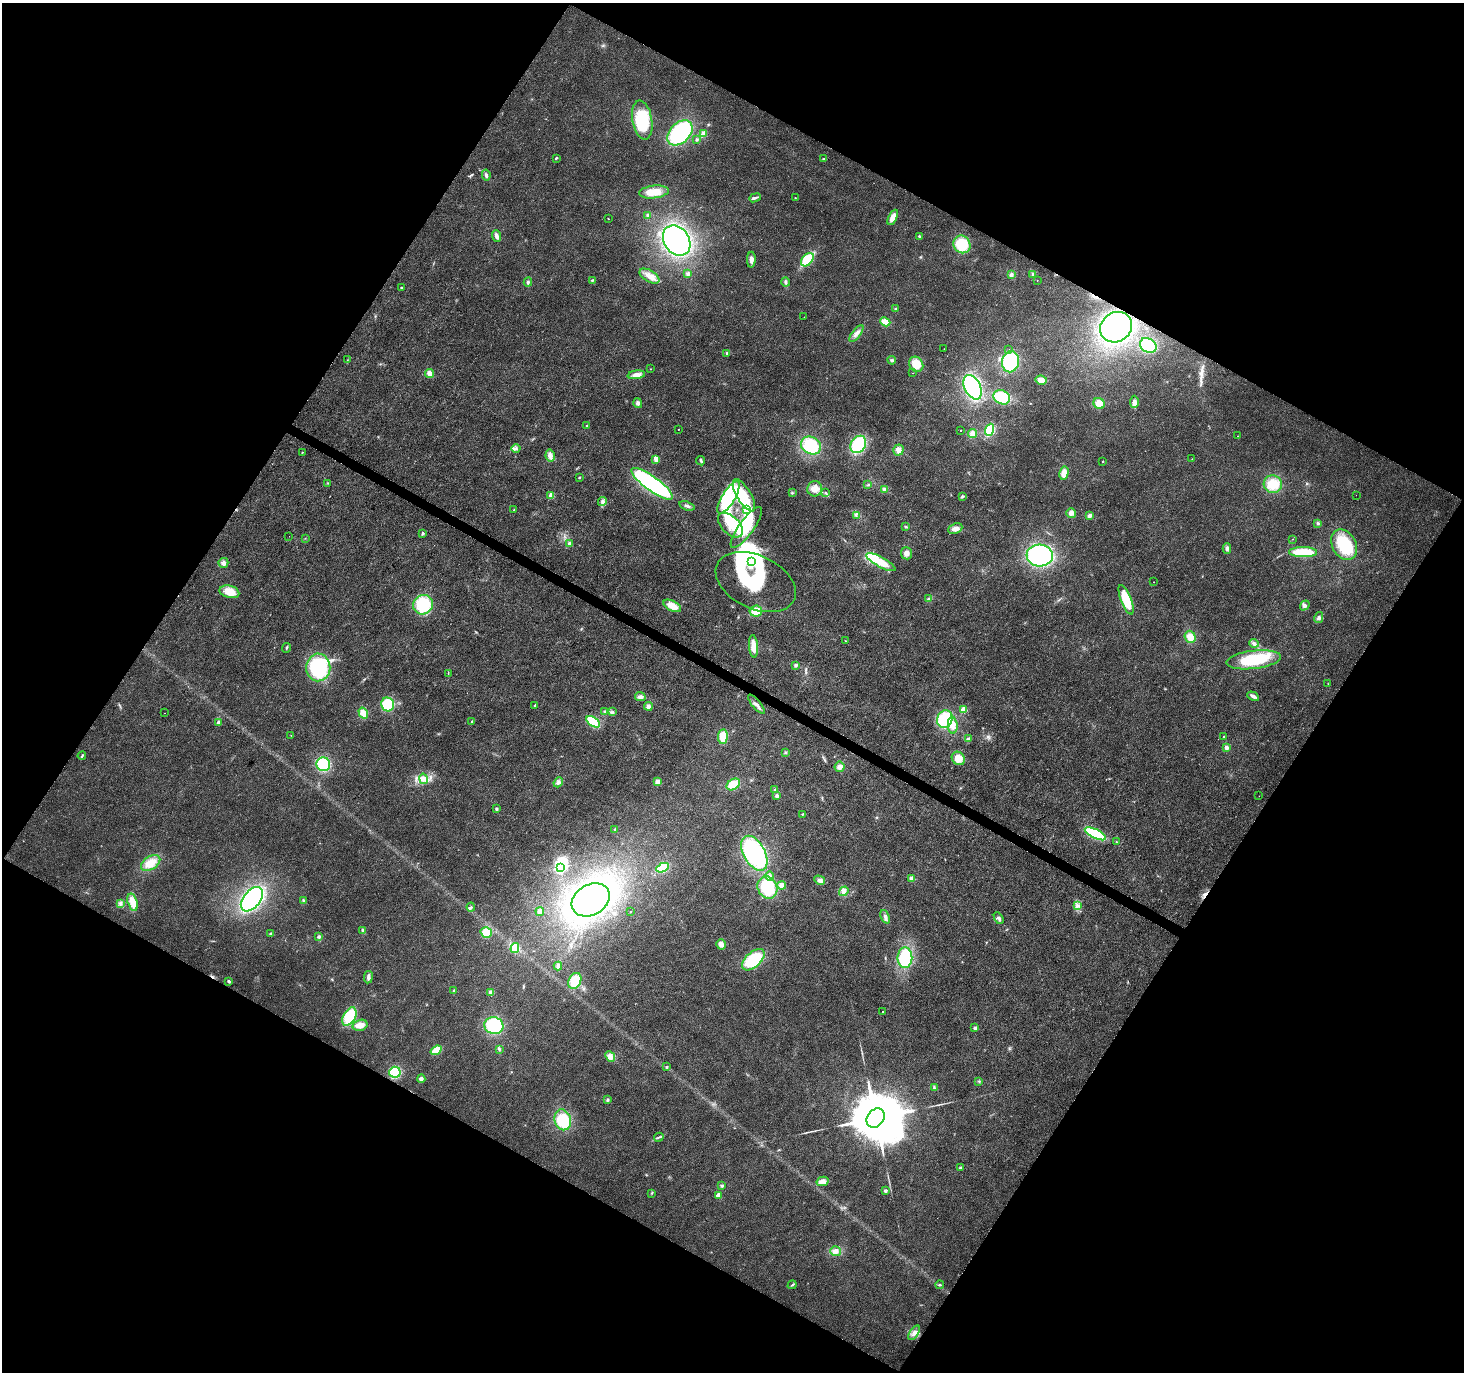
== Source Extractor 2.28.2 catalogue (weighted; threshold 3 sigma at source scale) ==
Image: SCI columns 1-5847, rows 193-5671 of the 5854 x 5930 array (HDU 1 of 3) = the unmasked area's bounding box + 8 px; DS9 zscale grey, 4 x 4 block average (1 PNG px = mean of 4 x 4 image px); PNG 1466 x 1374 px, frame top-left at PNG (2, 3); each listed source drawn as its Kron ellipse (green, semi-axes under 4 px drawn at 4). Shown black and unused: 48% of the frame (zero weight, under 3 of 4 exposures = <1% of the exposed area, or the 3 px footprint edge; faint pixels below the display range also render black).
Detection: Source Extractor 2.28.2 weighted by HDU 2 'WHT'. Background 0.00409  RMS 0.0024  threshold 0.0107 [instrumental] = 3 sigma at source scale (4.5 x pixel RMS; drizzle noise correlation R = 1.50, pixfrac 1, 0.0396/0.0396 arcsec/px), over >= 5 px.
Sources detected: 254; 17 inside a brighter object's white glare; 1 cosmic-ray / hot-pixel residue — neither listed nor drawn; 9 inside a brighter listed object's ellipse — not listed separately; the other 227 listed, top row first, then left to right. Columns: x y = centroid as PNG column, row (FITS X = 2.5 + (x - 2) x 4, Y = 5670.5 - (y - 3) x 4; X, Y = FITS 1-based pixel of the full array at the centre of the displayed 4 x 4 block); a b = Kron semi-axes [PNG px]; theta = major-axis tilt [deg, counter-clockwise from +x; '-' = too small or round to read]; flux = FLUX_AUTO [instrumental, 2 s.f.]
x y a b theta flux
642 120 20 10 -80 63
680 133 15 10 45 130
704 133 4 2 - 2.5
697 139 3 2 - 1.4
556 158 3 2 - 1.4
824 159 2 2 - 1.5
486 175 5 3 - 3.1
654 192 15 6 6 23
755 198 6 3 22 3.4
795 198 2 2 - 1.3
648 215 4 3 - 2.7
893 217 8 3 63 14
608 219 2 2 - 0.38
497 236 6 3 -69 5.7
919 236 2 2 - 1.9
677 241 16 12 -56 280
962 244 9 8 - 41
751 260 8 4 86 7.3
807 260 8 5 47 60
688 274 3 3 - 2.8
1011 275 4 4 - 3.3
1033 275 3 2 - 2.6
649 276 11 5 -32 13
592 280 3 2 - 1.4
1037 280 2 2 - 0.51
528 282 4 2 - 2.2
785 282 5 3 - 2.7
401 287 2 2 - 2.3
896 309 3 2 - 1.5
804 317 2 2 - 0.29
885 322 5 3 - 18
1116 327 16 14 35 250
856 333 10 3 53 6.4
1148 345 9 7 -30 64
944 349 2 2 - 0.22
1009 350 2 2 - 0.56
727 353 2 2 - 8
347 360 2 2 - 0.52
892 360 4 2 - 2
1010 362 10 8 79 62
916 364 8 6 -54 24
650 369 2 2 - 0.67
429 373 4 4 - 6.7
912 373 2 2 - 0.59
636 375 9 4 8 9.5
1041 380 6 4 -6 11
973 387 13 8 -62 140
1002 397 9 6 -27 51
1134 402 6 4 87 5.1
638 403 5 4 - 4.3
1099 403 6 5 - 13
587 425 2 2 - 3
678 429 2 2 - 0.79
960 430 2 2 - 0.76
990 430 6 3 70 52
972 433 4 4 - 8.7
1238 436 2 2 - 0.51
858 444 9 7 56 79
811 446 10 8 -29 65
516 449 4 2 - 2.6
898 450 5 5 - 7.8
302 452 2 2 - 1.1
550 456 6 4 -79 7.2
656 459 4 2 - 13
1192 459 2 2 - 0.44
701 461 5 2 - 2.5
1103 461 2 2 - 2.7
1064 473 7 4 78 16
579 477 2 2 - 4
328 483 2 2 - 0.62
652 484 25 7 -36 230
1273 484 9 9 - 28
868 485 3 2 - 1.2
815 489 8 7 - 13
884 489 4 3 - 3.3
792 493 3 2 - 1.4
825 493 3 2 - 1.5
551 495 2 2 - 36
744 495 18 7 -59 33
1356 495 2 2 - 0.21
962 496 4 2 - 2
728 497 18 6 58 40
602 502 4 3 - 3.6
687 506 8 2 -20 3.5
746 509 4 2 - 2.4
514 510 3 2 - 1.2
1071 513 5 5 - 5.8
856 515 2 2 - 1.5
1090 515 4 3 - 4.6
1318 523 3 2 - 1.5
730 525 15 8 -44 24
746 527 24 7 54 33
906 527 2 2 - 1.2
955 529 7 5 24 8.4
423 533 2 2 - 5.1
289 536 2 2 - 0.36
305 538 2 2 - 0.44
1293 539 2 2 - 0.57
569 543 2 2 - 10
1344 545 16 12 -62 64
1227 548 5 4 - 3.9
1303 552 14 5 -1 40
907 553 6 5 - 7
1040 555 13 11 -6 180
751 561 2 2 - 160
881 562 16 5 -29 39
223 563 5 5 - 5.3
756 582 42 26 -25 100
1153 582 2 2 - 0.48
229 592 10 6 -14 21
929 599 4 3 - 2.2
1126 600 15 5 -68 40
423 605 10 9 - 56
672 606 9 5 -26 18
1305 606 5 3 - 3.2
756 611 6 6 - 22
1319 618 5 4 - 4.2
1190 637 6 5 - 15
845 641 2 2 - 0.4
1254 643 5 2 - 2.5
754 646 11 4 -85 17
286 648 5 2 - 2
1254 660 27 9 7 74
796 665 4 3 - 2.5
318 667 14 12 88 110
448 673 4 2 - 0.85
1328 684 2 2 - 0.43
1253 696 6 3 -29 5
640 697 5 4 - 5.1
388 704 7 6 - 50
756 704 12 3 -50 5.5
535 705 2 2 - 2.5
648 706 4 4 - 3.5
963 709 2 2 - 56
605 711 3 2 - 1.6
612 712 3 2 - 1.5
164 713 2 2 - 0.49
363 713 6 4 -58 15
945 719 9 7 65 62
472 721 2 2 - 0.78
593 722 7 4 -36 50
219 723 2 2 - 23
953 725 8 5 -85 11
291 735 2 2 - 0.49
723 736 7 5 85 23
1224 737 2 2 - 1.7
969 739 3 3 - 2.4
1226 748 2 2 - 20
785 752 2 2 - 1
82 756 4 2 - 1.7
958 758 7 6 - 14
323 764 7 6 - 56
839 767 5 5 - 5.9
423 779 5 3 - 4.6
558 782 5 4 - 4.2
658 782 3 3 - 11
733 784 7 5 33 23
775 790 4 3 - 1.9
777 796 4 3 - 2.9
1259 796 2 2 - 0.21
497 808 4 2 - 1.8
802 814 2 2 - 0.85
615 829 3 2 - 1.3
1095 834 11 4 -27 82
1116 842 2 2 - 1.5
754 853 19 10 -61 130
151 863 11 6 33 25
560 867 2 2 - 260
663 868 7 4 24 45
769 876 5 4 - 4.1
911 879 4 4 - 3.6
820 880 5 4 - 5
782 885 4 4 - 9.3
767 888 11 9 -64 61
844 891 5 4 - 4.6
252 899 14 8 51 210
303 900 3 2 - 1.5
591 900 20 15 30 310
133 902 9 4 -74 19
121 904 3 3 - 3.7
1077 906 2 2 - 1.4
471 907 4 3 - 2.4
540 912 4 4 - 6
631 912 2 2 - 1.4
885 917 7 3 -68 4.6
999 918 6 4 -58 4.1
363 930 4 3 - 3.1
486 932 6 5 - 23
270 934 2 2 - 8.9
319 936 3 3 - 2.6
721 944 5 4 - 7.2
515 948 5 4 - 23
905 958 10 7 -90 87
753 960 13 7 42 72
558 966 4 4 - 3.5
368 977 6 3 81 5
229 981 4 2 - 3
575 981 8 6 65 35
454 990 3 2 - 1.5
491 992 3 3 - 7.3
883 1012 2 2 - 0.96
349 1016 10 6 61 48
360 1025 7 5 15 13
494 1026 9 8 - 79
975 1028 3 3 - 3
499 1049 3 3 - 1.8
436 1050 6 3 37 23
610 1056 6 4 -47 5.5
666 1067 2 2 - 3.4
395 1072 6 5 - 47
421 1079 4 4 - 4.2
979 1081 2 2 - 0.8
934 1087 4 2 - 1.5
607 1100 3 3 - 1.8
876 1118 10 8 53 18000
563 1120 10 8 -72 61
659 1137 5 2 - 1.6
960 1168 2 2 - 7.4
823 1181 6 4 15 7.5
722 1186 3 3 - 2.1
885 1191 2 2 - 12
652 1193 2 2 - 0.73
718 1195 2 2 - 23
836 1251 5 5 - 6.7
792 1285 5 2 - 1.7
940 1285 4 2 - 1.6
914 1333 8 4 56 6.4
Diffuse or blended objects may show on this block-average render without a row.